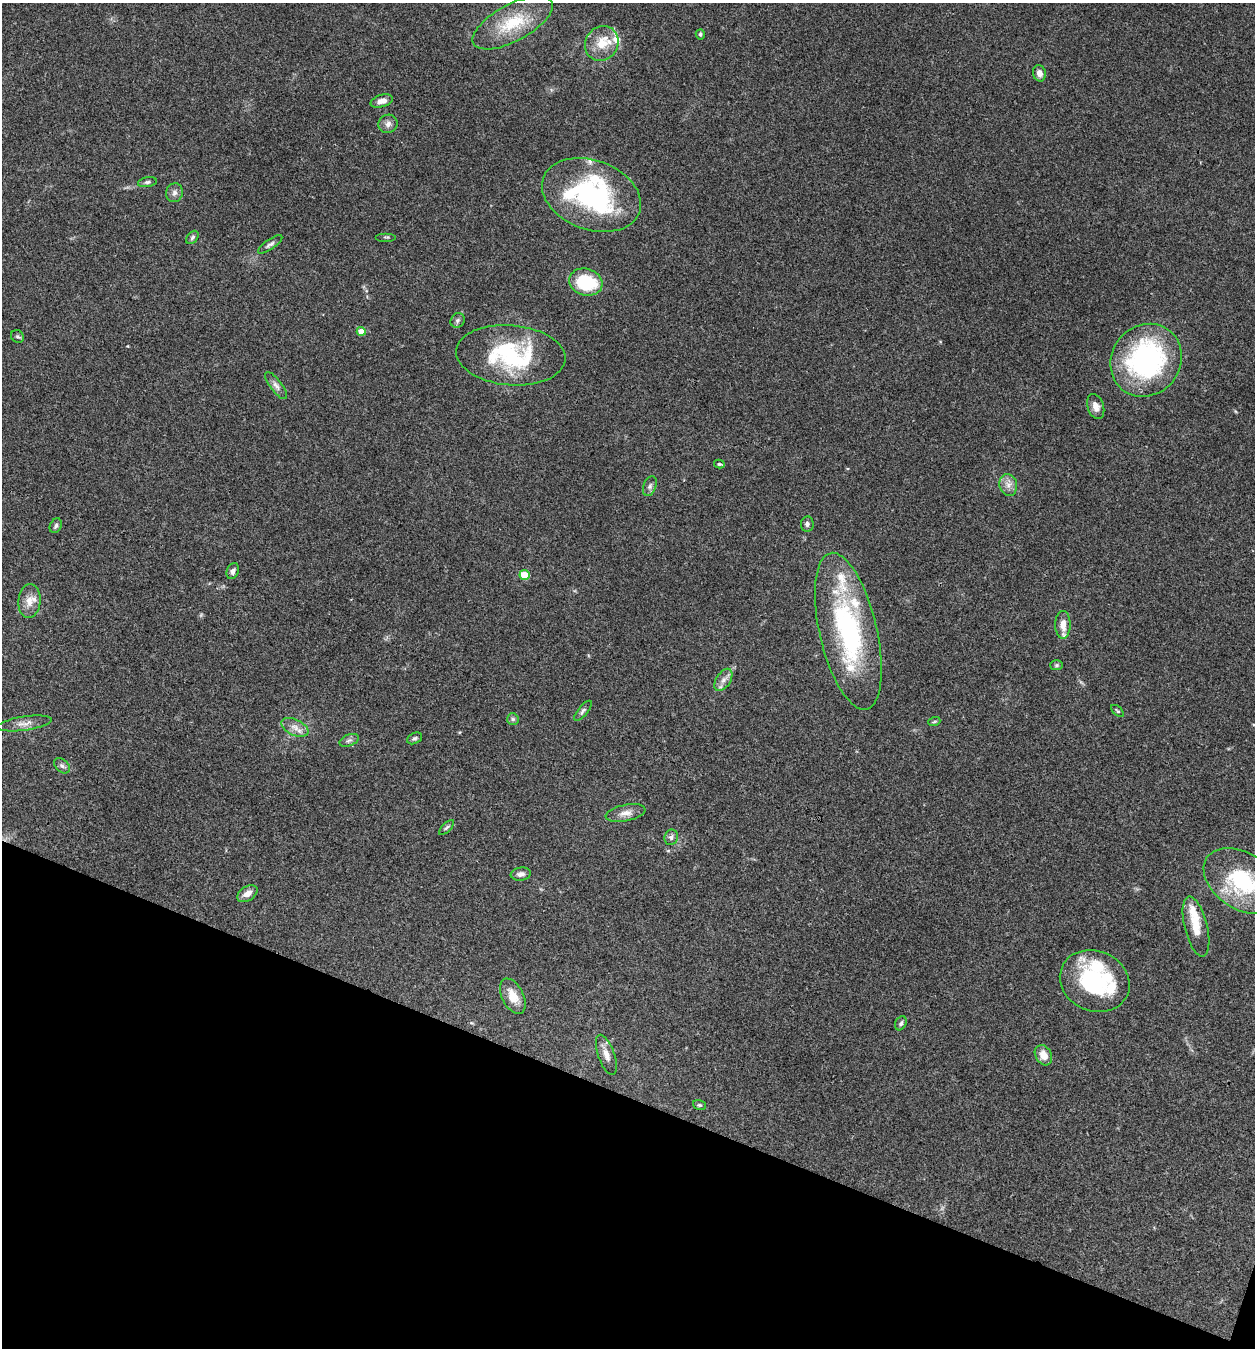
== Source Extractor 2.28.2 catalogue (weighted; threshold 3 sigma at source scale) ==
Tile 15 of 4 x 4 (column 3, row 4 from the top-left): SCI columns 2769-4021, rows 3-1348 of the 5407 x 5394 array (HDU 1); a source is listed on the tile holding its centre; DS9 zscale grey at full resolution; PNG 1257 x 1350 px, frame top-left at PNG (2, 3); each listed source drawn as its Kron ellipse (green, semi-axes under 4 px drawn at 4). Shown black and unused: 19% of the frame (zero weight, under 3 of 4 exposures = <1% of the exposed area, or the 3 px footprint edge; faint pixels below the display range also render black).
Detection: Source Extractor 2.28.2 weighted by HDU 2 'WHT'; one run over the whole footprint, this tile lists its part. Background 0.113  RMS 0.0062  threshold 0.0278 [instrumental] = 3 sigma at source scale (4.5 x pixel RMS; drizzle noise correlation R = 1.50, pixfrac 1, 0.05/0.05 arcsec/px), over >= 5 px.
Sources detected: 63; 9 inside a brighter listed object's ellipse — not listed separately; the other 54 listed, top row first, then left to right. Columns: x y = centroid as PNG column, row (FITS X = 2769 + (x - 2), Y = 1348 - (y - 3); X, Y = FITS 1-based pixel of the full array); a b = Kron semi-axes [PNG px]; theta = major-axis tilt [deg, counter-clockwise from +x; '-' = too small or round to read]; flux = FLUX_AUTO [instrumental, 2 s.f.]
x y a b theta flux
513 23 44 18 28 25
700 34 5 4 - 1
602 43 18 16 54 13
1039 73 8 6 -77 3.5
382 101 11 6 16 4.5
388 124 10 9 - 3
147 182 9 5 10 1.4
174 193 9 8 - 2.6
591 195 51 34 -20 110
192 237 7 5 51 1.3
386 237 10 2 0 0.81
270 244 14 5 34 2
586 282 17 13 -16 33
458 320 8 6 48 1.7
361 331 4 4 - 7.7
17 336 7 6 - 1.2
511 355 55 30 -5 65
1146 360 38 34 50 120
276 386 16 6 -53 2.9
1096 407 13 8 -72 4.6
719 464 5 4 - 0.95
1008 485 11 9 -76 4
650 486 10 6 67 1.8
807 524 8 6 83 1.7
56 526 8 5 63 1.5
233 571 8 6 67 2.1
524 575 5 4 - 23
29 601 17 11 85 7
1063 625 14 7 -90 6.7
848 631 80 28 -77 100
1056 665 6 5 - 0.97
723 680 12 7 58 3.6
583 711 12 5 51 1.7
1117 711 8 3 -42 0.83
513 719 6 6 - 1.4
934 722 6 4 19 0.84
25 723 27 7 8 5.1
295 727 15 8 -25 4.8
415 738 8 5 24 1.3
349 740 10 5 21 1.9
62 766 9 6 -44 1.9
625 813 20 8 11 4.9
446 827 9 4 45 1.2
671 837 8 6 71 1.9
521 874 10 6 7 2.5
1242 881 42 28 -33 51
247 894 11 7 33 5.1
1196 927 31 11 -76 12
1095 981 36 30 -24 61
513 996 19 10 -63 8.6
901 1023 7 5 62 1.5
606 1055 21 8 -71 5.1
1043 1055 11 8 -60 6.5
699 1105 7 5 -18 1.1
Isophote crosses this tile's border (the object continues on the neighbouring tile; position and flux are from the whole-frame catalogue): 1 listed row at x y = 1242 881